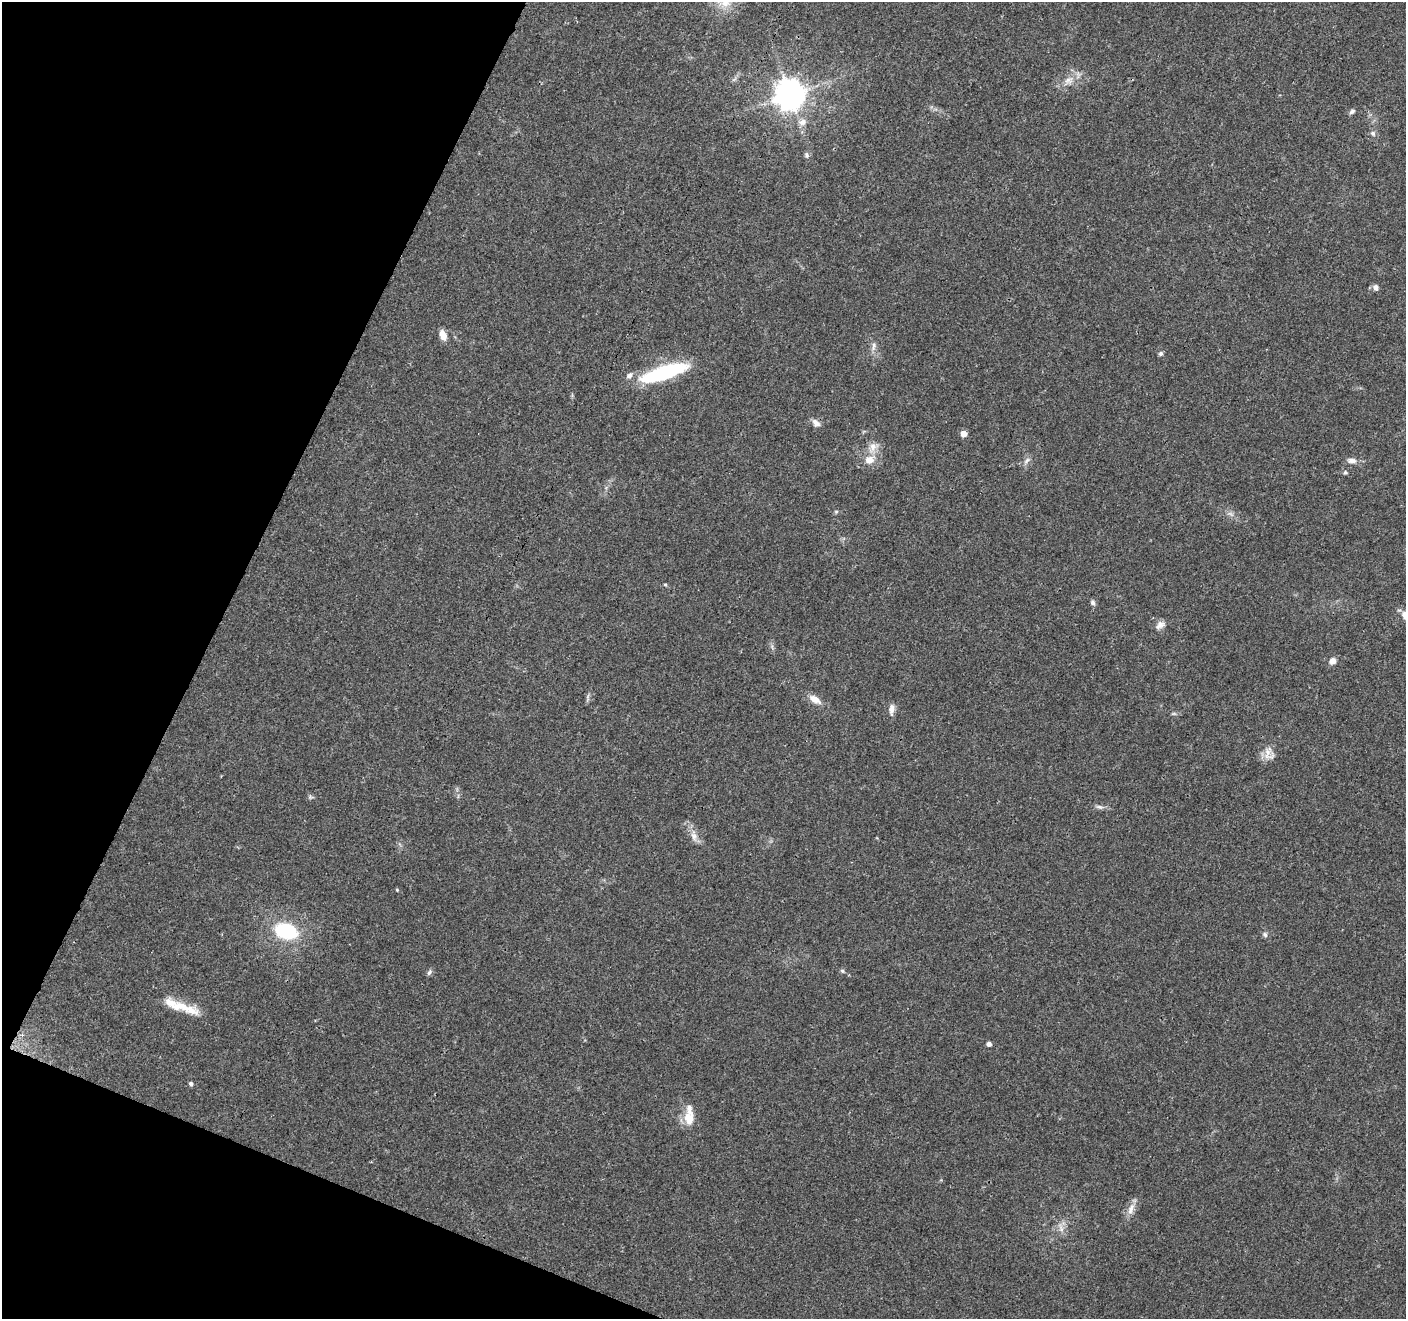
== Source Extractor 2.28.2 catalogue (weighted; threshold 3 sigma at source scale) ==
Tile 9 of 4 x 4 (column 1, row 3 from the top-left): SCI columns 8-1411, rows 1527-2843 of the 5633 x 5752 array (HDU 1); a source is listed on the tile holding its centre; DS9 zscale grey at full resolution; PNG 1408 x 1321 px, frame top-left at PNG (2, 2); no overlay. Shown black and unused: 20% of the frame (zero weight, under 3 of 4 exposures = <1% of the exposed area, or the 3 px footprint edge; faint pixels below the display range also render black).
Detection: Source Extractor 2.28.2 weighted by HDU 2 'WHT'; one run over the whole footprint, this tile lists its part. Background 0.0481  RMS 0.0039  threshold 0.0174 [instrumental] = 3 sigma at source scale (4.5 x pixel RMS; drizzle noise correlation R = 1.50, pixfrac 1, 0.0396/0.0396 arcsec/px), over >= 5 px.
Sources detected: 47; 2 inside a brighter object's white glare — not listed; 3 inside a brighter listed object's ellipse — not listed separately; the other 42 listed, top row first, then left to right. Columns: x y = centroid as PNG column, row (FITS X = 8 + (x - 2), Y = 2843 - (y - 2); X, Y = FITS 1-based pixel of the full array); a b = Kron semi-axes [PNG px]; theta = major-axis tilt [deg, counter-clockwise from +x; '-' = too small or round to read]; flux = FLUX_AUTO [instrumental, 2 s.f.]
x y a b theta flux
1068 80 15 9 40 3.6
790 95 9 9 - 650
1352 111 8 5 44 0.91
802 122 11 9 16 2.6
1373 133 8 6 -54 1.1
806 155 8 6 -80 0.98
1376 287 9 7 -57 1.4
443 335 10 6 -66 4.1
874 346 14 6 76 1.7
1161 354 6 5 - 0.86
661 373 35 21 21 23
629 376 9 6 49 1.5
816 423 12 8 -42 2
964 434 5 5 - 3.2
872 447 17 9 64 3.8
869 460 11 10 - 4.1
1027 460 10 4 54 1.2
1352 461 11 7 -5 2.1
1345 472 5 5 - 0.57
836 512 6 4 0 0.51
1230 514 11 4 -34 1.2
665 584 5 3 - 0.44
1093 602 7 6 - 0.99
1160 625 14 9 43 2.2
1332 661 9 7 42 2
815 699 17 8 -31 3.6
891 709 16 6 87 2
1174 714 6 4 -18 0.56
1269 754 19 14 -74 3.9
1099 807 12 5 -13 1.3
694 836 18 8 -77 3
397 890 4 4 - 0.41
286 931 22 15 -19 25
1265 934 7 6 - 0.95
842 971 6 5 - 0.63
429 972 8 5 50 0.91
182 1007 31 13 -13 7.2
989 1044 5 4 - 1.4
191 1083 5 5 - 0.8
689 1118 20 12 -89 6.3
1131 1209 19 8 68 3.2
1061 1228 13 5 -69 2